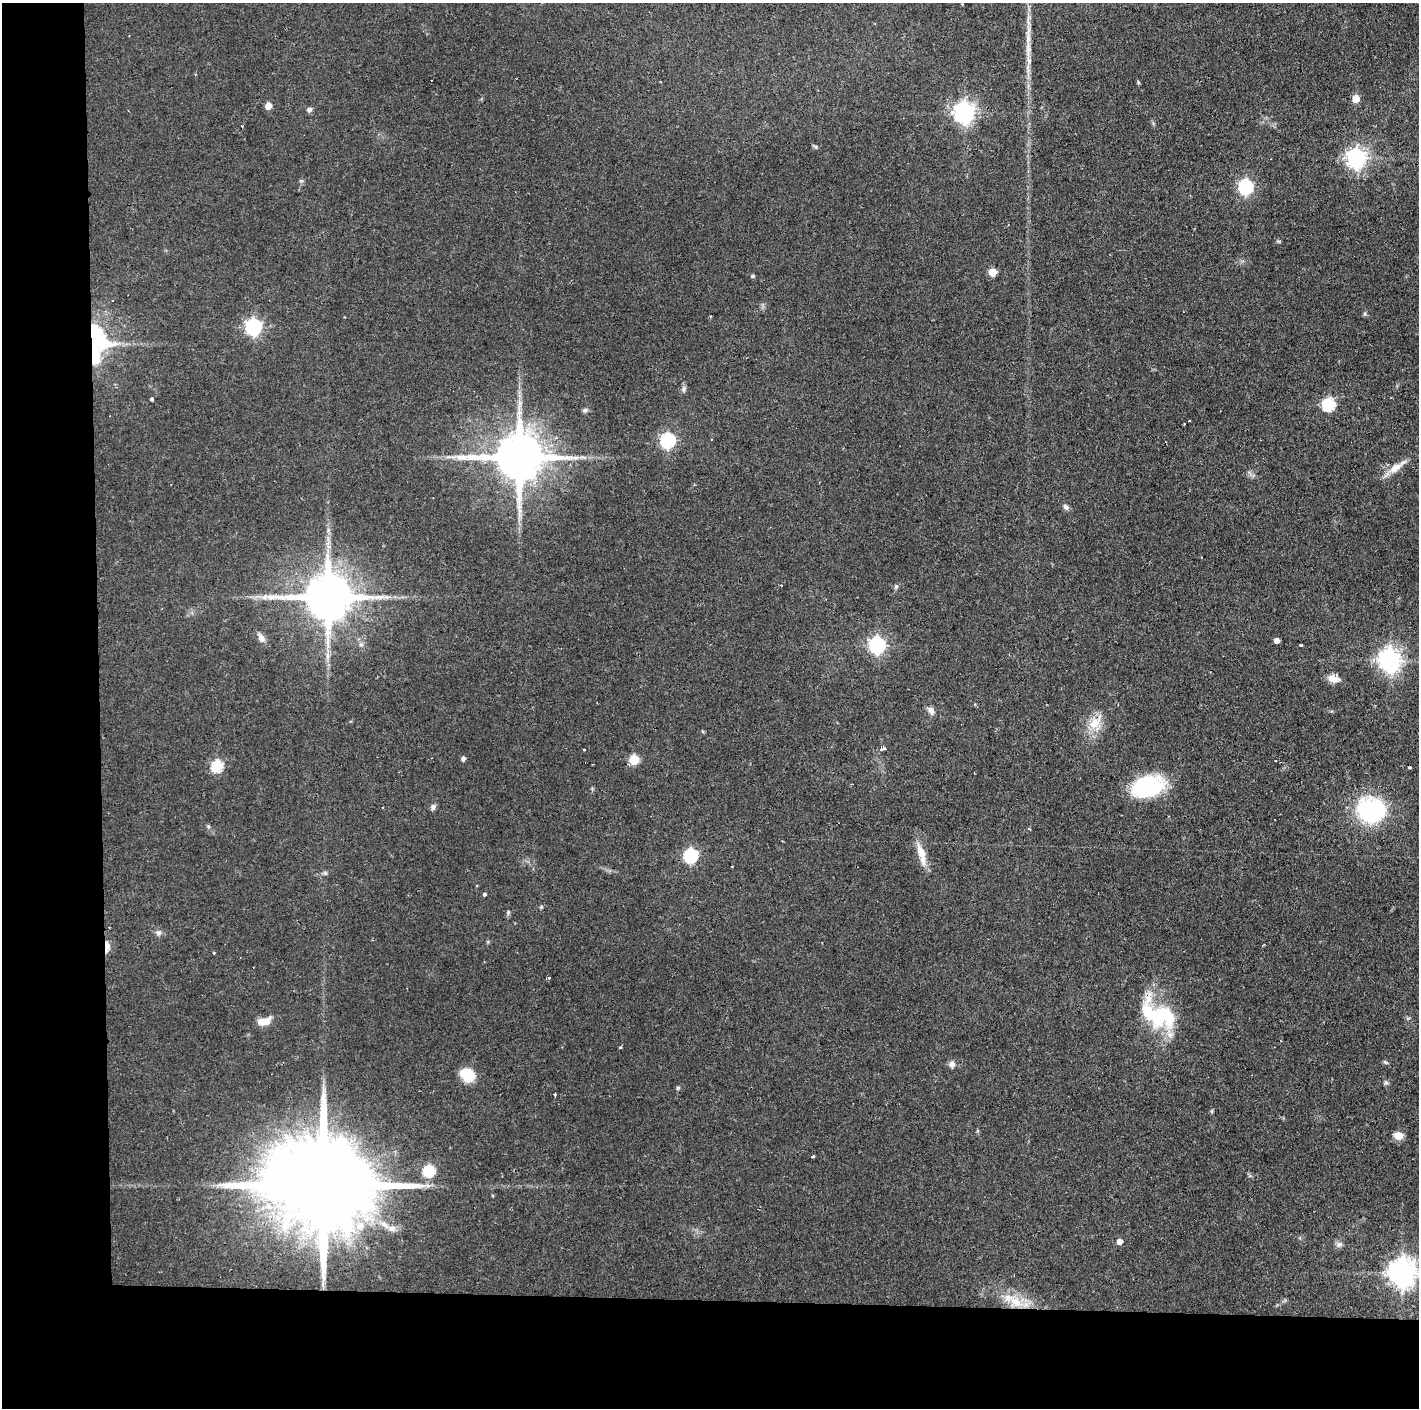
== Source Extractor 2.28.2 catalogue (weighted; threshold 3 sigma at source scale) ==
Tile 7 of 3 x 3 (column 1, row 3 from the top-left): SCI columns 1-1417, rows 1-1406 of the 4251 x 4218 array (HDU 1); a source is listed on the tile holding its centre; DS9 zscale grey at full resolution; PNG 1421 x 1410 px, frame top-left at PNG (2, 3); no overlay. Shown black and unused: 14% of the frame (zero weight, under 2 of 3 exposures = <1% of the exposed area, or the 3 px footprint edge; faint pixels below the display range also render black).
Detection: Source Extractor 2.28.2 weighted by HDU 2 'WHT'; one run over the whole footprint, this tile lists its part. Background 0.0829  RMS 0.0065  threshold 0.0291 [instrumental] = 3 sigma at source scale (4.5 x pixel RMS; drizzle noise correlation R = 1.50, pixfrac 1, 0.05/0.05 arcsec/px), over >= 5 px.
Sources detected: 81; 2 inside a brighter object's white glare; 2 cosmic-ray / hot-pixel residue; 1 long thin detection or spike segment (spike, bleed or trail) — not listed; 1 inside a brighter listed object's ellipse — not listed separately; the other 75 listed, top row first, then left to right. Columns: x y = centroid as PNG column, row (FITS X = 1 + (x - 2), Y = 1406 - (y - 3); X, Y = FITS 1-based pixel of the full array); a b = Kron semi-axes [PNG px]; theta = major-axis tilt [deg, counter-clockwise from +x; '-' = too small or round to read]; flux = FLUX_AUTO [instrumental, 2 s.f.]
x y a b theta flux
1138 82 6 3 -71 0.74
1355 99 5 5 - 11
268 106 5 5 - 7.5
309 110 6 6 - 2
964 113 8 7 - 390
1356 158 7 7 - 330
1245 187 7 6 - 140
992 272 5 5 - 17
753 276 5 5 - 0.79
344 317 3 2 - 0.63
253 327 7 7 - 200
97 343 35 20 89 77
684 389 8 6 67 1.8
152 399 4 3 - 1.7
1328 404 6 6 - 69
585 410 7 6 - 1.5
1189 421 2 2 - 0.63
667 440 7 6 - 130
519 457 15 14 - 3500
1396 467 30 8 35 8.6
1066 507 8 6 -42 2
896 586 6 5 - 1.2
328 597 15 13 0 3500
386 597 8 5 -11 2
261 638 15 7 -58 3.6
1276 640 4 4 - 3.9
361 644 6 5 - 1.5
877 645 7 7 - 200
1301 645 4 3 - 0.82
327 656 11 5 -90 2.9
1389 660 8 8 - 480
1333 679 12 8 -11 7
931 711 13 7 -59 3.1
1095 723 26 12 46 12
584 749 3 2 - 0.54
884 749 5 3 - 5.7
463 758 4 4 - 2.3
634 760 5 5 - 32
1275 761 3 2 - 0.89
217 766 6 6 - 52
1410 767 3 3 - 1.5
1148 786 29 18 15 64
383 807 2 2 - 0.45
433 807 9 5 89 1.8
1371 810 32 27 -14 67
208 826 6 4 -19 0.86
921 852 23 10 -69 10
690 856 7 6 - 100
325 873 6 5 - 1.1
484 894 4 3 - 2.5
541 907 4 4 - 0.73
508 912 5 5 - 1
158 932 9 7 -23 2.2
107 947 11 5 88 6.9
214 953 3 3 - 0.62
548 977 3 3 - 2.7
1158 1015 44 29 -33 53
261 1022 10 9 - 5
620 1047 3 3 - 0.78
1385 1062 7 4 -45 0.96
952 1064 9 8 - 2.7
468 1075 16 12 -29 16
1386 1083 7 6 - 1.4
678 1088 5 5 - 1.1
555 1094 3 2 - 0.9
1398 1136 6 5 - 17
813 1156 3 3 - 0.86
429 1171 6 6 - 56
324 1185 44 20 -2 21000
360 1226 15 12 53 11
392 1228 12 9 -2 4.7
1119 1241 5 5 - 4.8
1339 1244 9 7 6 2.3
1402 1273 9 9 - 840
1015 1302 24 14 -37 17
Overlapping masked pixels (flux is a lower limit): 4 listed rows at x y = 97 343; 107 947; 1158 1015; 324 1185
Isophote crosses this tile's border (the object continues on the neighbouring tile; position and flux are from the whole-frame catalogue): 1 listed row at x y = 1402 1273
Unlisted compact peaks at least as high as the median listed source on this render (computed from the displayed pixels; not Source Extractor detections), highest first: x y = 1365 314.